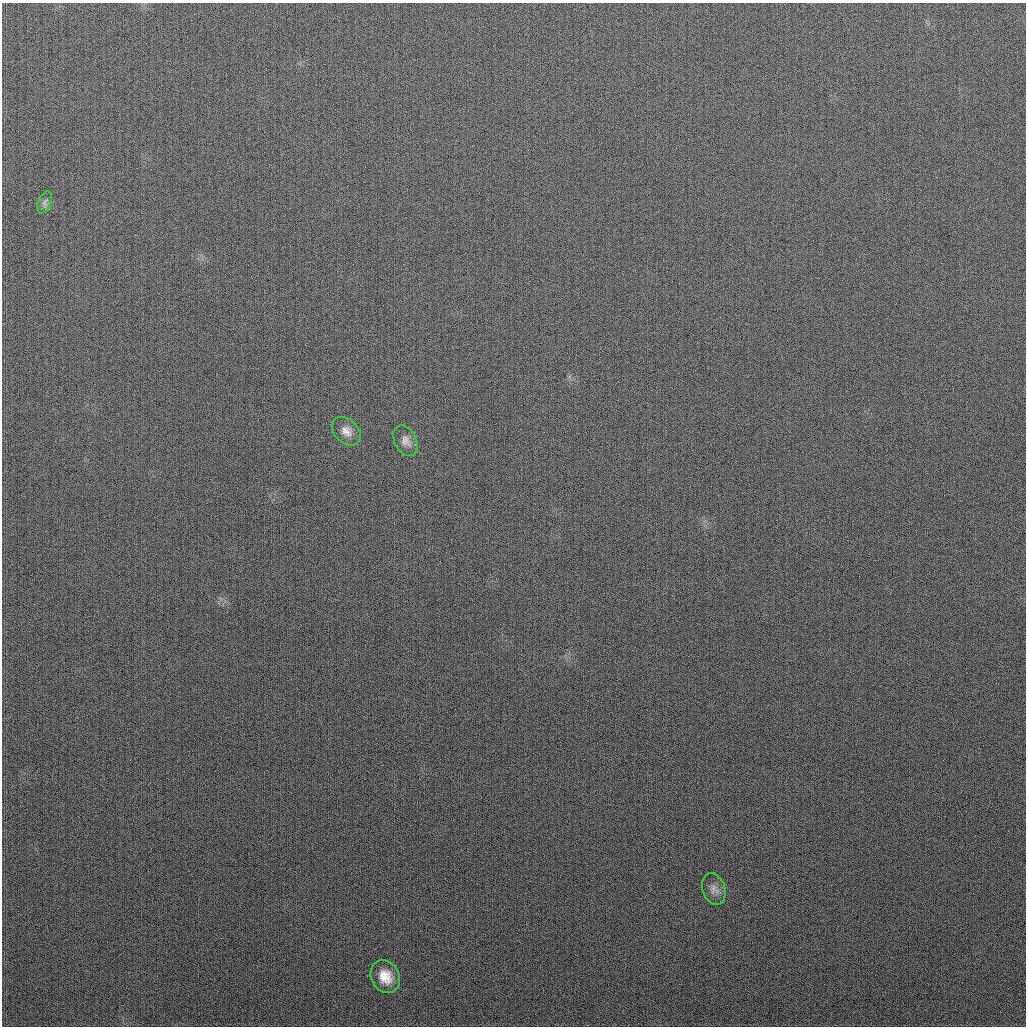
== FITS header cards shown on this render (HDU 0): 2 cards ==
NAXIS1  =                 1024
NAXIS2  =                 1024

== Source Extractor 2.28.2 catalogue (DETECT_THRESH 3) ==
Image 1024 x 1024 px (HDU 0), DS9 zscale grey, 1 PNG px = 1 image px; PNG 1028 x 1028 px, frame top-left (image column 1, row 1024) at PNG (2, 3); each listed source drawn as its Kron ellipse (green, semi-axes under 4 px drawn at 4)
Background 268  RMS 11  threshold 32.3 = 3 sigma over >= 5 px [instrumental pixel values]
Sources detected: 5; all 5 listed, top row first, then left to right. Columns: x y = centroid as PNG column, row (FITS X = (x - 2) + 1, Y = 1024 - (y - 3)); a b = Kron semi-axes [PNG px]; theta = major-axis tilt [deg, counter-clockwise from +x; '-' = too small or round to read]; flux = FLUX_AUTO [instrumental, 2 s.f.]
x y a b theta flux
44 202 11 6 68 2700
346 431 17 11 -45 6500
405 441 16 11 -63 5400
714 889 16 11 -70 5400
385 977 17 14 -62 13000